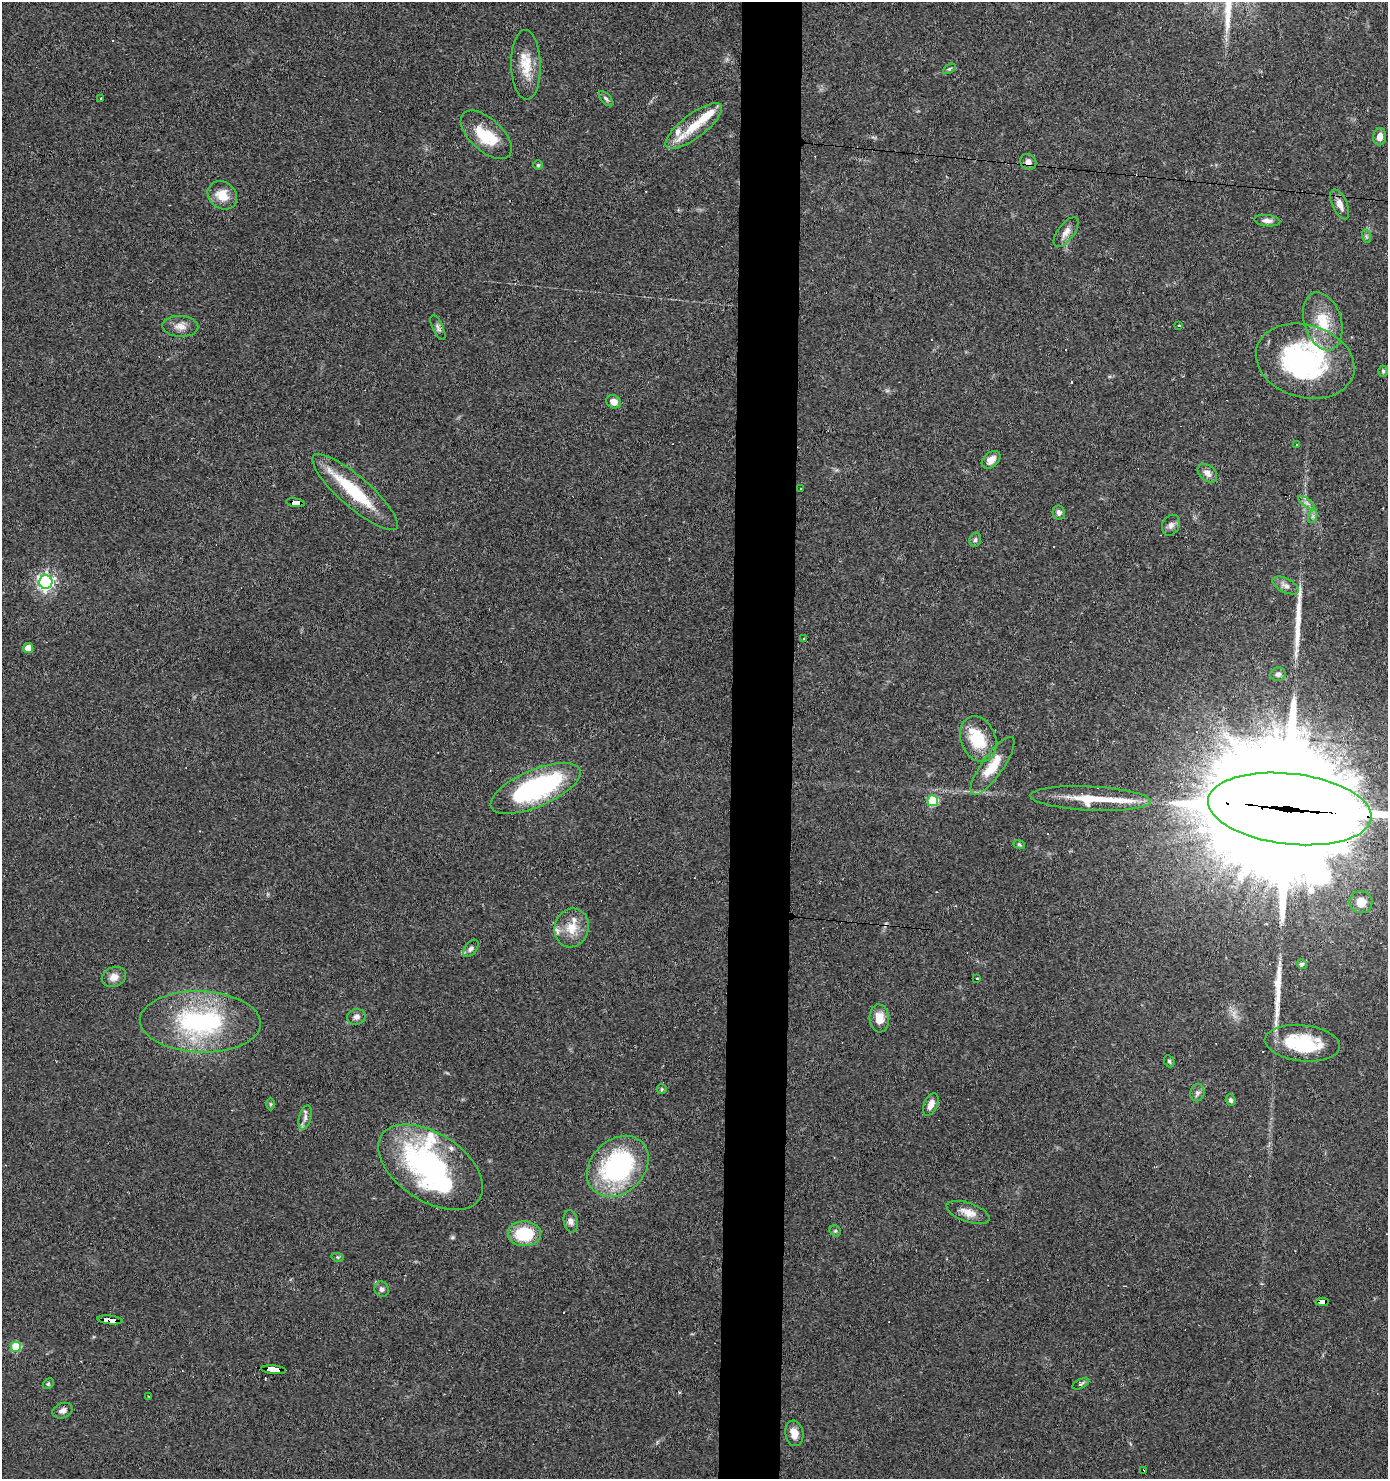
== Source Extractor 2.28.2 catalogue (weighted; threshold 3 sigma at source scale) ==
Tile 5 of 3 x 3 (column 2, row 2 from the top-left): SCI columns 1485-2870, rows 1477-2953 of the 4453 x 4429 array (HDU 1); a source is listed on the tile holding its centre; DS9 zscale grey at full resolution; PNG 1390 x 1481 px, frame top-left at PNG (2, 2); each listed source drawn as its Kron ellipse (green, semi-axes under 4 px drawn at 4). Shown black and unused: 4% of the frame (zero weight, under 3 of 4 exposures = <1% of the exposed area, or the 3 px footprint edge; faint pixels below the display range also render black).
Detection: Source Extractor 2.28.2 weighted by HDU 2 'WHT'; one run over the whole footprint, this tile lists its part. Background 0.0606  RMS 0.0051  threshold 0.0229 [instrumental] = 3 sigma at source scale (4.5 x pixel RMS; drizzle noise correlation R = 1.50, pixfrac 1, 0.05/0.05 arcsec/px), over >= 5 px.
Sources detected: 107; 3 inside a brighter object's white glare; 12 cosmic-ray / hot-pixel residue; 3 long thin detections or spike segments (spike, bleed or trail) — neither listed nor drawn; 10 inside a brighter listed object's ellipse — not listed separately; the other 79 listed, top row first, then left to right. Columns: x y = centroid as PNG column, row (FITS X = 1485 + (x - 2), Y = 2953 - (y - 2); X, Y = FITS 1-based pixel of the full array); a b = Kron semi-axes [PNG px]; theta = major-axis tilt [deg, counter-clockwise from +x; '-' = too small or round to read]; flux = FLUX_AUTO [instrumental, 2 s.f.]
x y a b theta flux
526 65 35 14 -89 12
949 69 7 4 31 0.74
101 98 3 2 - 0.32
606 99 9 5 -47 1.1
694 126 34 12 37 13
486 135 31 16 -43 18
1380 137 9 6 80 3.3
1028 162 8 7 - 2.5
538 165 5 5 - 0.65
222 195 16 13 -40 8.3
1340 204 16 7 -66 4
1267 221 13 5 -6 2.4
1066 232 17 8 53 3.8
1366 236 7 4 -72 0.82
1323 321 30 18 -73 17
180 326 18 10 -3 4.5
1179 326 3 2 - 0.61
438 328 13 5 -65 1.5
1305 361 50 36 -16 87
1383 371 5 4 - 0.74
613 402 7 6 - 4.4
1297 445 3 3 - 0.49
991 460 11 7 43 3.7
1207 473 11 7 -41 3.1
800 489 3 2 - 0.6
355 492 55 15 -41 30
295 503 9 4 -9 200
1306 503 10 4 -35 1.6
1059 513 7 6 - 1.8
1313 516 7 4 71 1.2
1171 525 11 8 61 2.3
975 540 7 5 75 1.1
46 582 7 6 - 160
1286 585 14 7 -27 2.8
804 639 3 3 - 0.46
28 648 5 5 - 9.1
1278 674 7 7 - 1.7
978 739 23 17 -69 18
992 766 34 10 55 13
535 788 48 18 23 77
1090 799 60 12 -3 20
933 801 5 5 - 34
1290 809 82 35 -6 34000
1019 844 6 4 -18 0.63
1361 902 11 11 - 6.6
572 928 19 17 71 9.5
471 948 10 6 53 1.7
1302 964 5 4 - 1.1
114 977 12 10 23 3.9
977 979 3 3 - 0.91
356 1017 9 7 9 2.1
879 1018 14 9 -86 6.8
200 1022 60 30 -2 74
1302 1043 38 18 -6 33
1169 1061 6 5 - 0.78
662 1089 5 4 - 0.62
1197 1093 8 7 - 1.7
1231 1100 6 5 - 1.2
270 1104 6 4 -90 0.63
931 1105 12 6 65 4
305 1117 12 6 76 2.2
618 1166 34 26 44 77
431 1167 58 34 -33 99
968 1212 22 9 -19 5.6
571 1221 11 7 -79 2
835 1231 6 5 - 0.82
524 1234 16 12 -1 23
337 1257 6 4 -12 0.66
382 1289 8 7 - 1.6
1322 1302 6 4 -3 55
110 1320 12 4 -6 120
16 1347 5 5 - 23
274 1370 12 3 -6 180
48 1384 6 4 44 0.72
1081 1384 9 4 24 1
148 1396 2 2 - 0.36
63 1411 10 7 20 2.2
794 1433 13 9 -80 5.2
1143 1471 4 3 - 11
Overlapping masked pixels (flux is a lower limit): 7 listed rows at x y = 1028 162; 295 503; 1290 809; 1322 1302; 110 1320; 274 1370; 1143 1471
Isophote crosses this tile's border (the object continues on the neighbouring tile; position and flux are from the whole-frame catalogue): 1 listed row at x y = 1290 809